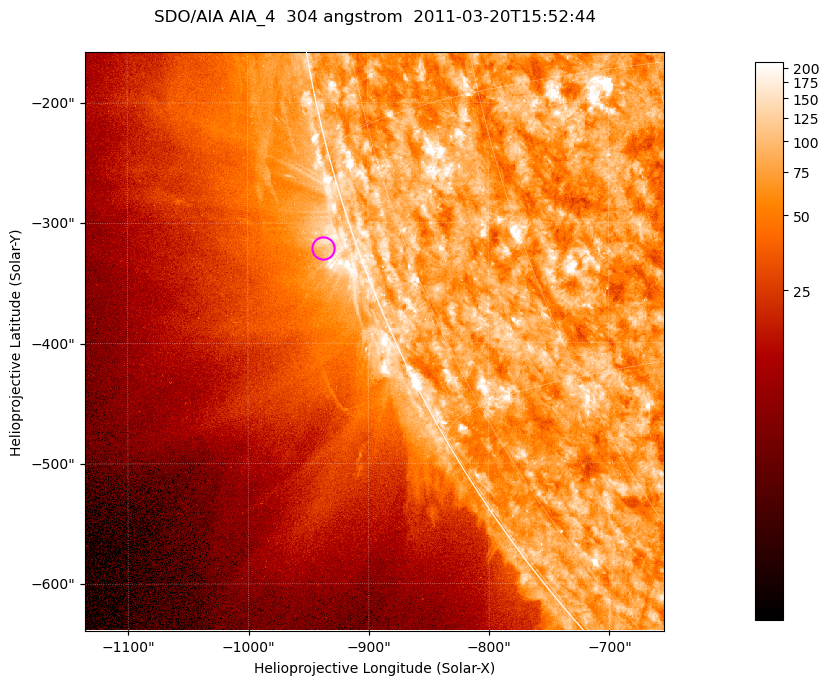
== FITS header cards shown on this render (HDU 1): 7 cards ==
TELESCOP= 'SDO/AIA '           / For AIA: SDO/AIA
INSTRUME= 'AIA_4   '           / For AIA: AIA_ATA1, AIA_ATA2, AIA_ATA3 or AIA_AT
WAVELNTH=                  304 / [angstrom] Wavelength
WAVEUNIT= 'angstrom'           / Wavelength unit: angstrom
DATE-OBS= '2011-03-20T15:52:44.125' / [ISO] Date when observation started; ISO 8
CTYPE1  = 'HPLN-TAN'           / CTYPE1; Typically HPLN
CTYPE2  = 'HPLT-TAN'           / CTYPE2; Typically HPLT

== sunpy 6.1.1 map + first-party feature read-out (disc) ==
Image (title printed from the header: SDO/AIA AIA_4  304 angstrom  2011-03-20T15:52:44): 802 x 802 px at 0.6 arcsec/px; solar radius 964 arcsec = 1606 px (partial field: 3.5% of the solar disc is inside the frame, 44% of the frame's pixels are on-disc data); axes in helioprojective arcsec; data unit not stated in the header (colour bar unlabelled)
Orientation: roll -0.132 deg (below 1 deg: not rotated)
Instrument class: DISC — disc imager (sunpy class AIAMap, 304 A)
Bright regions (active regions / flare kernels): reference = the on-disc median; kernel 7 px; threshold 5 sigma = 123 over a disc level ~76.4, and >= 1.15x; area >= 643 px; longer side >= 10 px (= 6 arcsec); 0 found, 0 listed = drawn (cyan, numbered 1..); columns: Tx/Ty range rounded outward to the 2 arcsec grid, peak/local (2 s.f.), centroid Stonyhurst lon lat
Off-limb structures (1.02-1.3 R_sun): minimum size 321 px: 3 found; the strongest spans PA ~105..110 deg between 1.02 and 1.05 R_sun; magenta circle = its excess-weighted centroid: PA ~110 deg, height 1.03 R_sun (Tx ~-938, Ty ~-322 arcsec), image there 1.5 x the reference